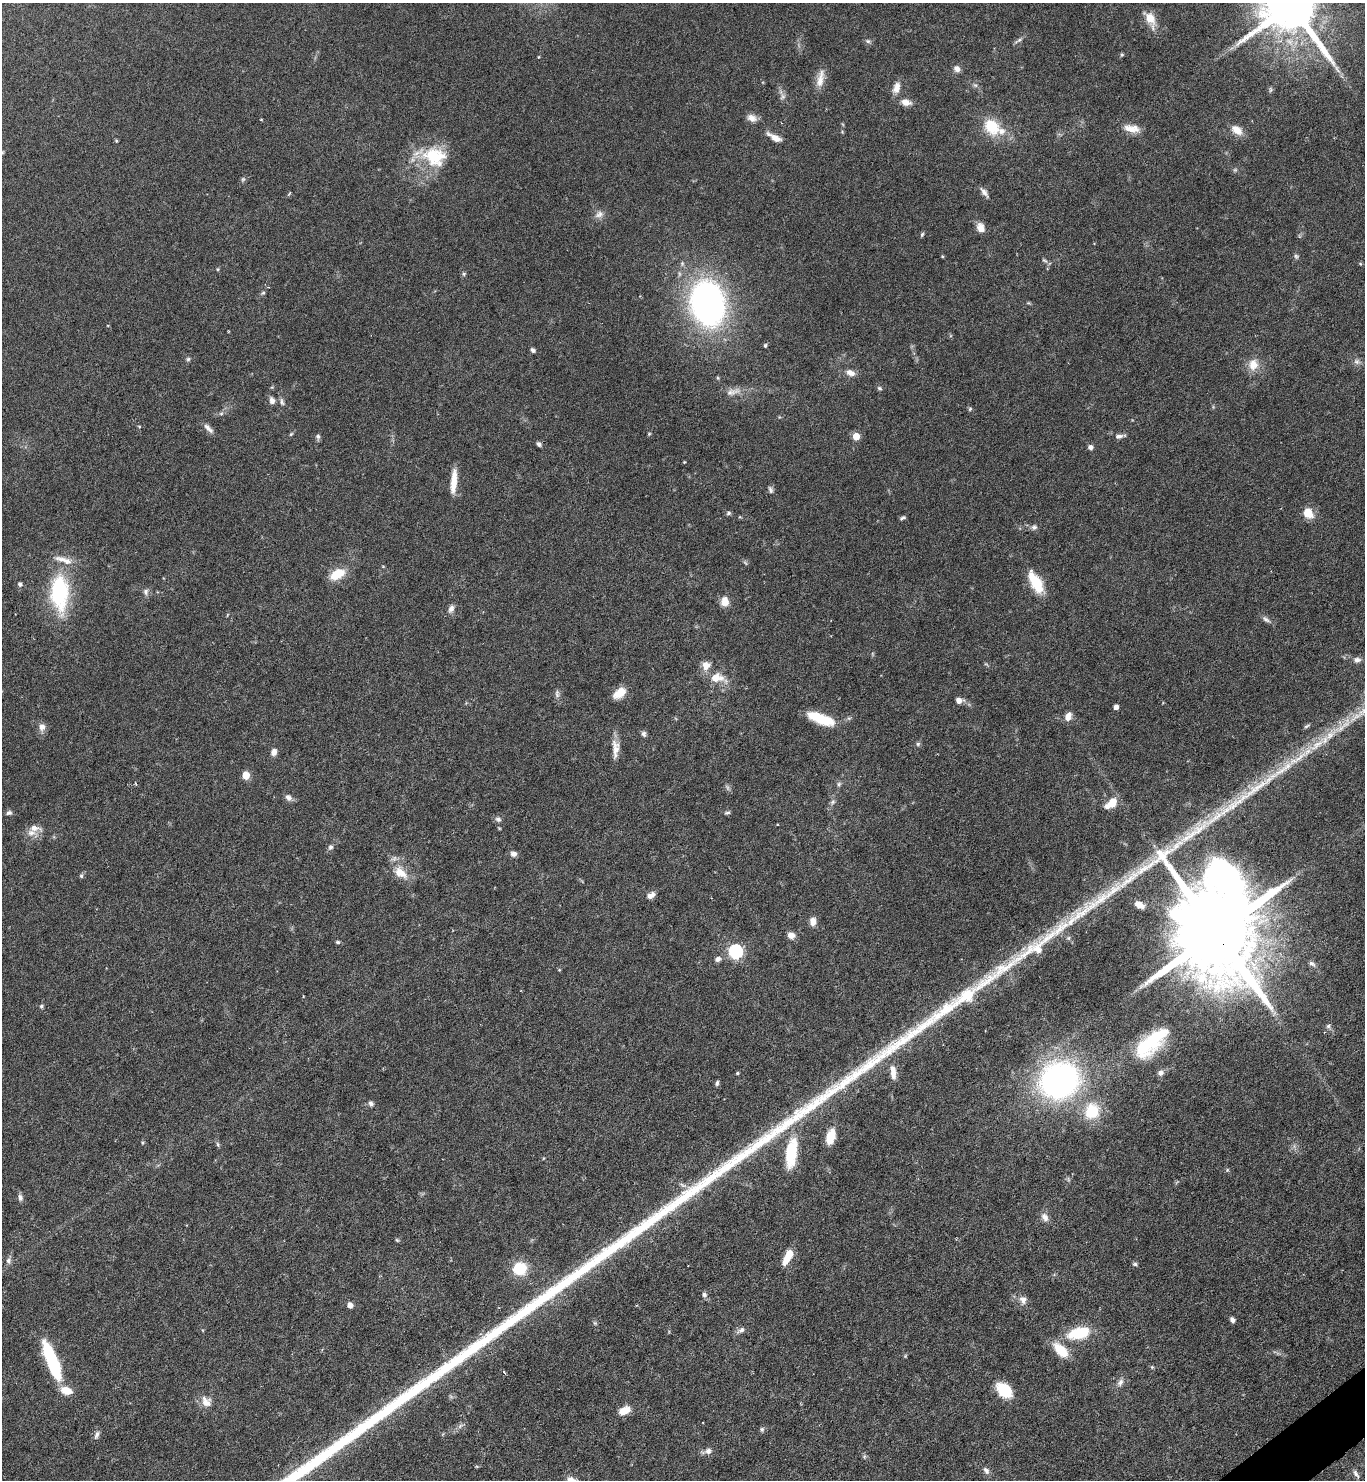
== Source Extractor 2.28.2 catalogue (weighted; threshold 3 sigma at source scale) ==
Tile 6 of 4 x 4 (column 2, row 2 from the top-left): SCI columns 1661-3023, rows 2956-4433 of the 5906 x 5911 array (HDU 1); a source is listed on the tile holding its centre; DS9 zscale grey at full resolution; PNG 1367 x 1482 px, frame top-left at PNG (2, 3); no overlay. Shown black and unused: <1% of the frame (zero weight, under 4 of 7 exposures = <1% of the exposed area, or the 3 px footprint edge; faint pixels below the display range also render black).
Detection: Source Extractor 2.28.2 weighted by HDU 2 'WHT'; one run over the whole footprint, this tile lists its part. Background 0.0625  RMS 0.0028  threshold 0.0115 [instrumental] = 3 sigma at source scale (4.09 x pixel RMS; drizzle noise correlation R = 1.36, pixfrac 0.8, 0.05/0.05 arcsec/px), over >= 5 px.
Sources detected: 161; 4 too faint to see at this stretch — not listed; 7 inside a brighter listed object's ellipse — not listed separately; the other 150 listed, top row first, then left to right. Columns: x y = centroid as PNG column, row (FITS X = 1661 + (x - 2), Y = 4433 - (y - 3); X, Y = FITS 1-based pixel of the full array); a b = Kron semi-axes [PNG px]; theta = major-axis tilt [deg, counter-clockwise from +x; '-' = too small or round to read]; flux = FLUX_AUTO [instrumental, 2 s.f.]
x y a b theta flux
1291 5 18 15 -58 2300
1150 19 20 9 -66 4.2
1018 40 13 4 30 0.73
868 41 7 6 - 0.62
1122 55 5 4 - 0.36
538 57 5 3 - 0.22
957 69 8 7 - 1.3
820 79 26 9 78 2.9
975 85 7 4 -44 0.59
896 88 16 9 73 2.2
1270 90 8 4 90 0.42
906 102 12 8 -13 2.1
752 118 13 9 -23 1.7
992 127 19 14 -52 8.7
1132 128 21 9 -8 3.1
1237 130 14 9 -34 2.9
775 137 19 7 -29 2.3
116 141 5 4 - 0.3
2 152 6 5 - 0.41
434 156 34 27 -13 13
243 179 7 6 - 0.49
984 192 14 6 -51 1.3
289 193 8 2 50 0.24
599 214 12 9 25 1.5
980 227 12 9 -65 2
922 234 7 4 63 0.39
942 256 4 4 - 0.27
1296 256 6 5 - 0.49
1044 260 9 3 -29 0.49
464 274 6 5 - 0.42
263 293 6 5 - 0.41
708 303 30 22 -78 120
765 345 5 4 - 0.4
533 350 6 4 -47 0.69
188 359 5 5 - 0.46
1357 361 9 8 - 1.1
1253 365 16 13 86 3.5
850 373 12 8 -21 1.7
718 378 6 3 -71 0.28
879 388 7 5 -17 0.46
733 392 22 9 17 2.4
272 400 9 7 -79 1.1
282 402 10 5 -71 0.74
970 409 6 5 - 0.37
221 414 6 4 1 0.47
139 426 5 3 - 0.25
208 428 17 6 -45 1.3
291 434 6 4 44 0.35
649 434 5 4 - 0.29
856 436 5 5 - 5.4
1119 436 10 5 11 0.9
318 437 8 5 -85 0.63
539 444 5 4 - 0.73
1091 447 5 5 - 1.1
684 462 3 3 - 0.22
454 481 29 7 85 4.1
770 490 10 5 -70 0.71
729 513 6 5 - 0.5
1308 513 14 11 -54 3.6
903 518 7 4 21 0.51
1034 527 7 6 - 0.84
337 574 16 9 28 6.3
1036 582 25 10 -61 8.7
20 584 6 5 - 0.7
146 592 10 7 -76 0.93
59 593 43 20 -88 25
725 601 10 8 -85 2.9
451 609 11 7 71 1.3
1266 619 12 6 -36 0.97
1357 660 10 7 -2 1.1
706 665 10 10 - 2.4
717 678 22 12 -7 5
620 693 14 8 38 4.6
557 694 12 6 -89 0.89
959 701 7 6 - 1.8
1116 707 4 4 - 1.5
1068 716 11 7 66 1.9
821 719 30 10 -20 9.7
1344 725 47 10 39 9.9
1307 726 8 4 27 0.48
42 727 10 8 78 1.6
644 734 8 6 -78 0.76
918 744 6 5 - 0.5
615 749 25 8 90 2.9
274 752 8 6 76 1.5
246 775 5 5 - 6.5
839 784 7 5 48 0.52
288 797 9 7 -39 1.2
833 802 8 6 41 0.68
1111 803 13 7 40 5.1
9 813 8 5 11 0.74
727 813 8 4 14 0.5
498 819 8 6 -19 0.79
31 833 13 9 1 2
330 847 8 6 70 0.74
513 854 8 7 - 1.1
401 873 23 13 -42 4.6
81 876 6 5 - 0.48
651 895 11 7 32 1.5
1139 905 11 7 -29 2.4
813 921 10 8 -90 1.8
1216 932 32 22 -71 6600
791 935 8 7 - 2
1068 938 6 5 - 0.49
338 942 6 4 -16 0.42
735 951 6 6 - 54
718 959 9 7 30 0.95
1312 964 10 6 -36 0.83
41 1006 5 5 - 0.5
1328 1026 6 6 - 0.6
1151 1043 45 19 42 18
893 1072 18 7 -83 2.7
737 1073 4 3 - 0.35
1161 1073 7 7 - 1.1
1059 1080 38 34 23 82
717 1083 6 4 72 0.61
371 1103 7 6 - 0.8
1092 1111 14 13 - 11
830 1136 13 7 75 7.3
218 1144 7 5 -70 0.45
791 1153 36 13 83 12
1227 1170 5 4 - 0.31
20 1197 10 6 -78 0.89
1045 1217 12 8 -59 1.5
397 1240 5 4 - 0.34
789 1254 11 7 67 4.3
8 1261 9 7 88 0.96
1135 1264 6 5 - 0.47
520 1269 11 10 - 11
704 1294 7 7 - 0.73
1023 1300 12 10 -57 1.7
350 1305 5 5 - 1.9
1232 1320 6 5 - 0.95
595 1323 6 4 -45 0.4
741 1330 12 6 29 1.1
1079 1333 26 13 14 10
1060 1350 20 10 -46 6.2
51 1360 41 11 -69 20
1152 1367 6 4 -45 0.32
1120 1382 11 7 59 1.2
1004 1390 20 13 -42 7.4
206 1401 16 12 -49 2.7
624 1410 13 8 26 3.7
460 1426 8 5 46 0.75
762 1429 7 6 - 0.57
97 1435 12 6 68 0.95
708 1451 9 8 - 1.2
864 1456 6 5 - 0.48
986 1471 11 6 -53 1.1
1356 1474 12 5 -53 1.1
Overlapping masked pixels (flux is a lower limit): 1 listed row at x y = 1216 932
Isophote crosses this tile's border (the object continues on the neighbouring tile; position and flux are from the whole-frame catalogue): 2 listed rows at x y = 1291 5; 2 152